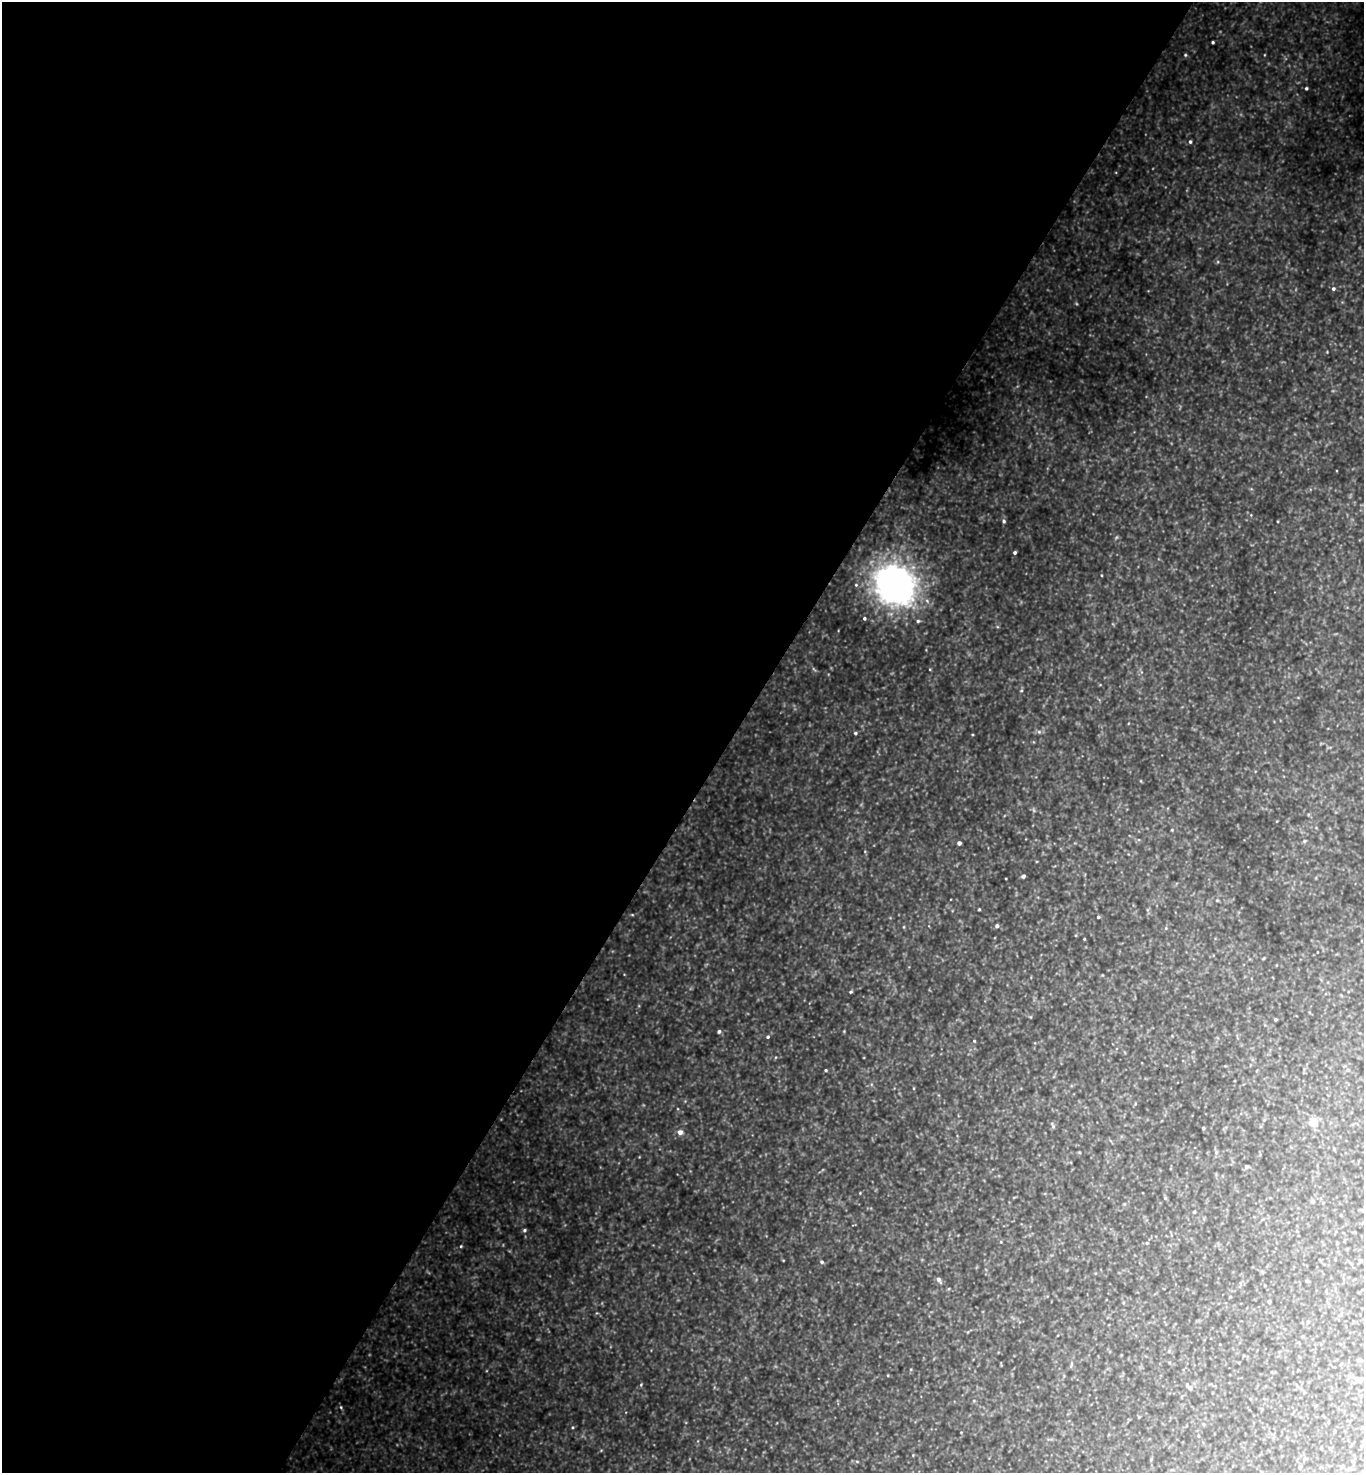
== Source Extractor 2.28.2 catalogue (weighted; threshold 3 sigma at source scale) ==
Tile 5 of 4 x 4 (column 1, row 2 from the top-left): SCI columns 294-1655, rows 2944-4414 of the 5896 x 5890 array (HDU 1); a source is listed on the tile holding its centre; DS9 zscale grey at full resolution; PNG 1366 x 1475 px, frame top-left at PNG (2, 2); no overlay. Shown black and unused: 54% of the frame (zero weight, under 3 of 4 exposures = <1% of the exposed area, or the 3 px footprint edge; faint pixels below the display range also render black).
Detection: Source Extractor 2.28.2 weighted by HDU 2 'WHT'; one run over the whole footprint, this tile lists its part. Background 1.13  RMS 0.11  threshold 0.476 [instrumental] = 3 sigma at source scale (4.5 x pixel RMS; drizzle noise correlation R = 1.50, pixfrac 1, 0.05/0.05 arcsec/px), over >= 5 px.
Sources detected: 148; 24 too faint to see at this stretch — not listed; the other 124 listed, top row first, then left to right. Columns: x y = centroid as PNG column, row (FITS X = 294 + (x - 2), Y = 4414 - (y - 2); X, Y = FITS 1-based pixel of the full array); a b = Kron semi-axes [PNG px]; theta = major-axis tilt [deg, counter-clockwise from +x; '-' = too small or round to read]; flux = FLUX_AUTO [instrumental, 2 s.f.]
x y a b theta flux
1213 42 3 3 - 22
1185 55 5 5 - 18
1306 88 4 3 - 22
1190 142 4 4 - 24
1218 262 5 5 - 18
1333 289 5 5 - 31
1327 352 3 3 - 8.6
1251 489 5 5 - 15
1251 515 5 4 - 12
1004 521 6 5 - 26
1278 521 3 2 - 9.7
1116 537 7 5 49 20
1015 553 3 3 - 27
1101 575 3 3 - 10
856 585 6 5 - 21
895 585 35 31 -40 5500
864 618 4 4 - 24
918 621 6 5 - 24
997 627 5 5 - 16
926 650 3 3 - 7.7
930 669 4 4 - 11
1100 685 5 3 - 8.6
1021 690 7 4 69 17
1298 697 5 3 - 8.9
1039 732 7 6 - 33
855 733 5 4 - 24
972 735 4 3 - 11
1033 742 5 3 - 10
1329 747 9 3 5 17
1141 781 5 3 - 8.8
1277 821 3 3 - 8.3
1172 830 4 4 - 11
1304 841 6 4 17 17
959 843 4 4 - 57
865 851 5 4 - 12
1023 876 4 4 - 38
1006 879 3 2 - 9
1217 900 5 5 - 15
979 909 3 3 - 14
1147 910 7 4 -90 18
632 915 5 4 - 12
1098 917 4 3 - 20
997 926 5 4 - 42
904 927 5 4 - 12
1166 928 5 5 - 16
1076 935 5 3 - 9.6
1084 939 3 3 - 11
1317 952 3 2 - 7.1
1264 958 5 3 - 11
1276 965 3 3 - 8.7
624 974 4 3 - 7.2
1102 975 3 3 - 8.5
851 992 5 4 - 18
1030 1017 5 4 - 12
1275 1019 3 3 - 18
719 1031 5 4 - 29
844 1031 3 3 - 9.3
768 1037 5 4 - 24
974 1041 4 4 - 13
1035 1043 4 3 - 8.9
776 1057 5 4 - 13
826 1070 3 3 - 18
1348 1070 6 6 - 26
914 1088 5 3 - 9.6
939 1095 6 4 -89 11
685 1101 5 5 - 14
1135 1104 5 3 - 12
678 1109 5 3 - 11
1264 1120 6 4 44 15
1313 1122 5 5 - 530
1053 1126 9 4 -68 22
1203 1128 3 3 - 20
1225 1128 9 3 34 15
680 1132 6 5 - 85
1079 1152 4 4 - 11
1216 1152 7 6 - 26
639 1157 3 3 - 7.8
1246 1167 5 4 - 37
860 1193 4 3 - 10
1014 1197 6 3 19 9.6
1165 1198 5 4 - 16
1124 1204 6 5 - 18
1361 1210 7 3 -33 12
1194 1212 3 3 - 21
1263 1219 6 4 43 15
854 1225 7 2 11 8.5
524 1230 5 5 - 28
1001 1242 4 4 - 11
1147 1243 5 5 - 14
461 1246 4 4 - 16
783 1260 3 2 - 8.6
822 1262 5 4 - 27
938 1280 6 4 -53 52
1307 1281 5 4 - 13
949 1289 5 4 - 13
1047 1296 5 3 - 9.1
1230 1297 4 3 - 8.7
1269 1301 3 3 - 28
1123 1303 5 3 - 10
597 1313 5 5 - 15
968 1332 8 3 36 15
1058 1335 4 2 - 7.7
1169 1351 5 5 - 19
1071 1364 10 4 77 22
911 1369 4 4 - 12
888 1375 3 2 - 13
1360 1380 5 5 - 100
641 1385 6 4 64 16
1189 1387 8 4 -48 60
974 1401 5 5 - 14
341 1407 6 5 - 21
1139 1417 4 3 - 11
1203 1424 5 5 - 13
572 1427 5 4 - 15
1334 1431 6 3 81 10
961 1432 3 3 - 7.6
1198 1436 4 4 - 10
1330 1448 5 4 - 23
601 1450 5 4 - 12
913 1455 4 3 - 9.7
857 1461 5 4 - 15
1342 1466 7 5 8 21
1301 1467 7 3 46 11
1172 1470 6 3 -17 11
Unlisted compact peaks at least as high as the median listed source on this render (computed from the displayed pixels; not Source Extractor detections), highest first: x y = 1116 172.